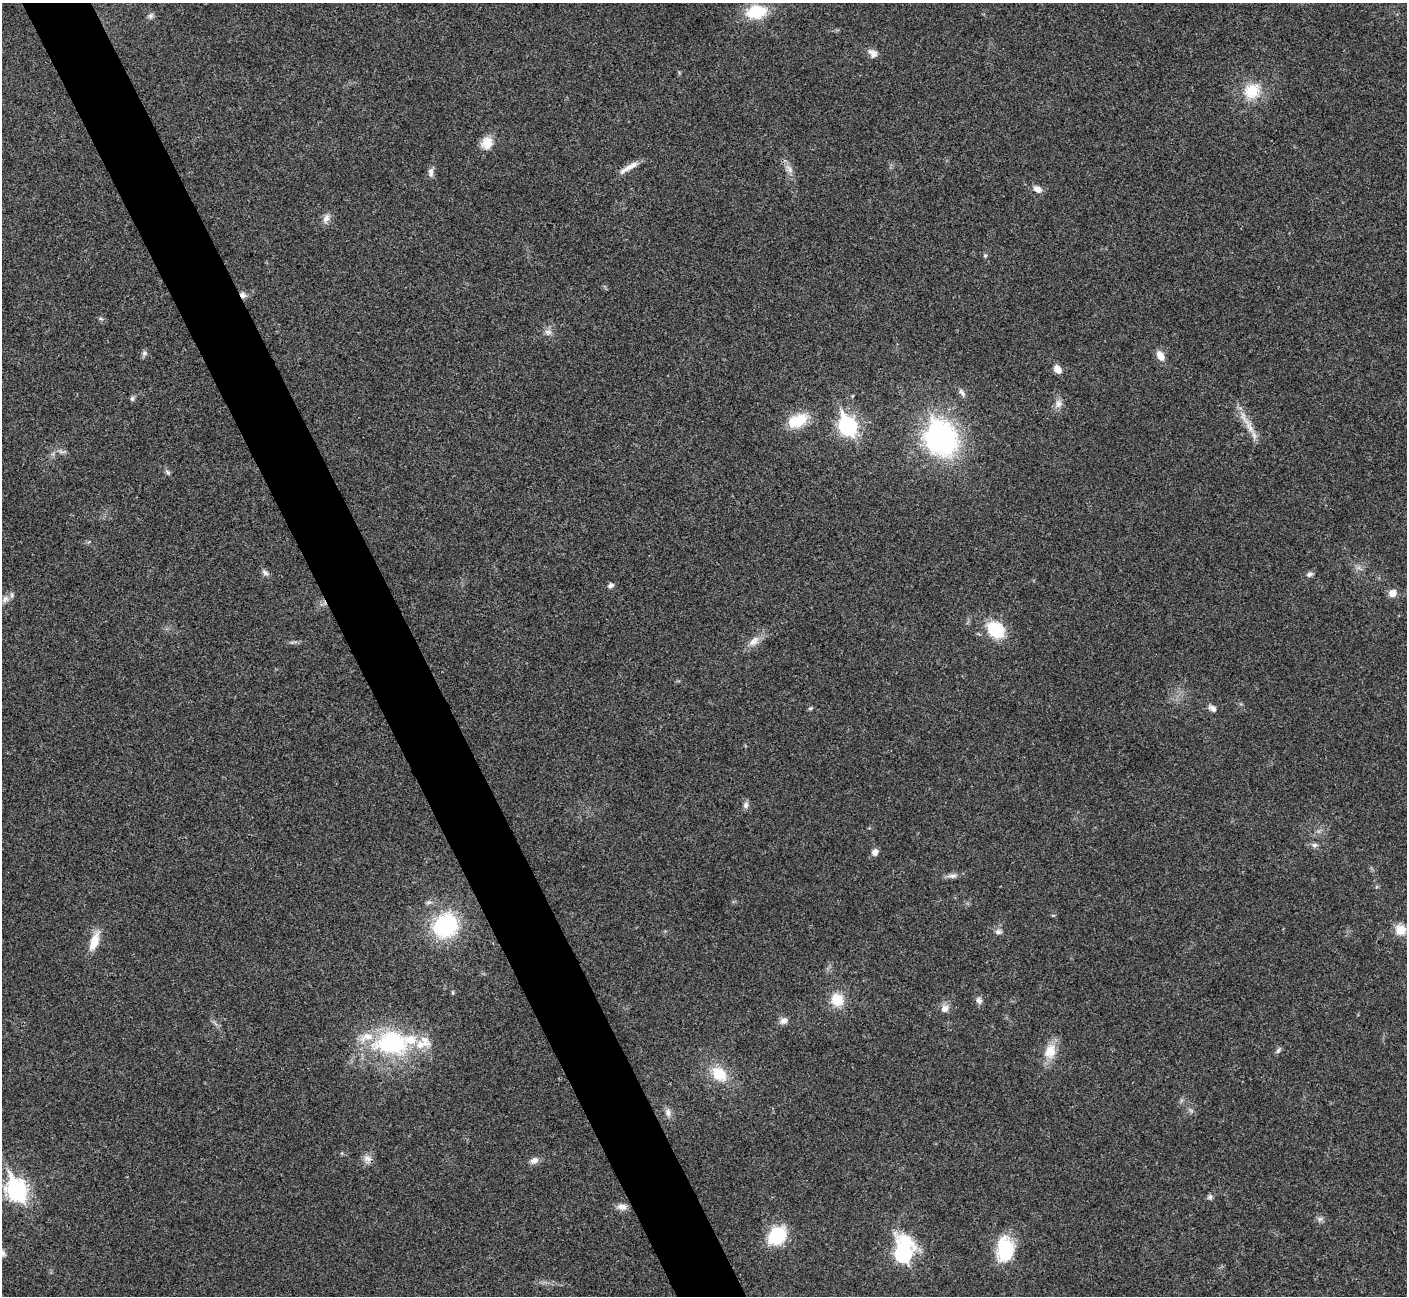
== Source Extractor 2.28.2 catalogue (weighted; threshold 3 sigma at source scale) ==
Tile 11 of 4 x 4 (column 3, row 3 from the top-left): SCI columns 2814-4218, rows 1450-2743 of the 5630 x 5618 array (HDU 1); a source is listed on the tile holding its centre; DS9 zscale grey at full resolution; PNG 1409 x 1298 px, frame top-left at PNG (2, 3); no overlay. Shown black and unused: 5% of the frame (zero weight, under 3 of 4 exposures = <1% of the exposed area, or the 3 px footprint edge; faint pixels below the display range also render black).
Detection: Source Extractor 2.28.2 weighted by HDU 2 'WHT'; one run over the whole footprint, this tile lists its part. Background 0.0222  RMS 0.004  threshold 0.018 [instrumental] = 3 sigma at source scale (4.5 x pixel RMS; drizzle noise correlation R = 1.50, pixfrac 1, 0.05/0.05 arcsec/px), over >= 5 px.
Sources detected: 65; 1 inside a brighter object's white glare — not listed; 4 inside a brighter listed object's ellipse — not listed separately; the other 60 listed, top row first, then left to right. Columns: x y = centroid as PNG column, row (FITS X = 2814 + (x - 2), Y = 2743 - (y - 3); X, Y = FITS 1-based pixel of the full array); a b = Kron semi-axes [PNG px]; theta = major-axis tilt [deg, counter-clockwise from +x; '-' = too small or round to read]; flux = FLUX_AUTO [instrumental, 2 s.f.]
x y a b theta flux
757 12 17 11 9 18
150 16 7 7 - 1
873 53 13 9 78 2.1
1252 91 23 20 24 11
487 143 15 13 69 5.2
629 167 28 6 31 3.6
789 169 14 6 -61 2.4
431 172 12 6 -88 1.6
1037 189 10 7 -29 2.7
326 218 13 8 60 2.2
985 256 5 5 - 0.6
243 295 8 6 -49 1.7
101 319 6 4 -19 0.6
548 332 10 7 -7 1.8
144 353 7 7 - 1
1160 355 13 7 -57 3.7
1058 369 10 7 -50 3.1
962 392 12 5 -52 1.3
132 398 7 5 -75 0.77
1058 403 12 8 -90 2.3
799 421 25 15 46 10
847 426 9 7 -63 130
1249 427 21 8 -66 4.8
941 438 16 13 -66 200
168 472 8 5 -51 0.88
265 573 11 5 -37 1.3
1309 574 9 6 18 1.2
611 585 7 6 - 1.3
1392 593 8 7 - 3.4
5 599 12 7 51 1.9
996 630 17 13 -40 18
754 641 15 9 53 3.4
810 708 6 4 20 0.62
1213 708 10 6 -35 1.8
746 805 9 7 87 1.4
1314 845 8 6 1 1.2
875 852 7 7 - 2
952 875 13 7 6 1.8
445 925 24 21 41 38
1400 930 12 11 - 5.6
998 932 8 7 - 1.3
94 942 26 10 68 6.2
837 1000 13 12 - 8.6
979 1000 9 7 -61 1.5
945 1009 10 9 - 2.5
783 1021 9 8 - 2
392 1043 51 33 3 45
1278 1050 9 5 53 0.91
1050 1051 21 15 73 6.9
719 1074 21 15 -44 10
668 1112 12 7 -76 1.8
367 1158 11 8 -24 2.2
534 1161 12 8 27 2.1
16 1190 10 8 -66 200
1210 1197 8 6 36 1
622 1207 13 8 1 2.3
1320 1219 7 6 - 1.1
777 1236 15 12 43 25
1005 1249 23 16 85 22
903 1253 14 9 85 81
Overlapping masked pixels (flux is a lower limit): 1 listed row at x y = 243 295